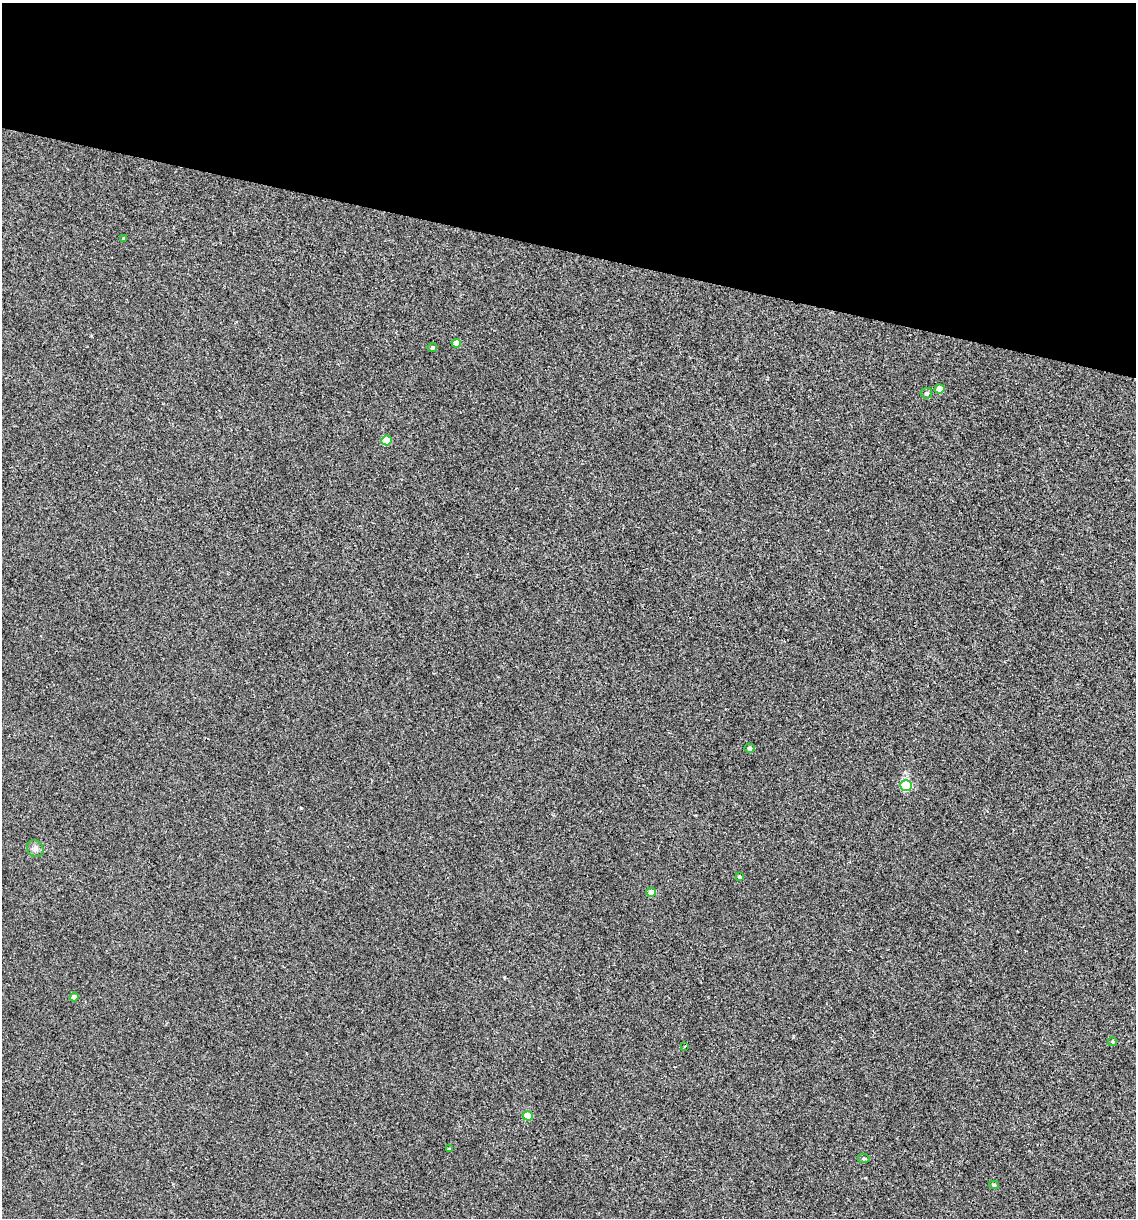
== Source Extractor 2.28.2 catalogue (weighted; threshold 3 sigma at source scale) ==
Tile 2 of 4 x 4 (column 2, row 1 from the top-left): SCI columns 1253-2386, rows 3651-4866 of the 4889 x 4866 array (HDU 1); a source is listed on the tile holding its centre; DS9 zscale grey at full resolution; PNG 1138 x 1220 px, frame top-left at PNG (2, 3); each listed source drawn as its Kron ellipse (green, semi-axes under 4 px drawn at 4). Shown black and unused: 20% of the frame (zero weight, under 2 of 3 exposures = <1% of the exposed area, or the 3 px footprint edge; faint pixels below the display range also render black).
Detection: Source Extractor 2.28.2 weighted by HDU 2 'WHT'; one run over the whole footprint, this tile lists its part. Background 0.00157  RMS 0.005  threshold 0.0226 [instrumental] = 3 sigma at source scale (4.5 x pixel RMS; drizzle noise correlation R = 1.50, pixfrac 1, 0.05/0.05 arcsec/px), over >= 5 px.
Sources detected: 18; all 18 listed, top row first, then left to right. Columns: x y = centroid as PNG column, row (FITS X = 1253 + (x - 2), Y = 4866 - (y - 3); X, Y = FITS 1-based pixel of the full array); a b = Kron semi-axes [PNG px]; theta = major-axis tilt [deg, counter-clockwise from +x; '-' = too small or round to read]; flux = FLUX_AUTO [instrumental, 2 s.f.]
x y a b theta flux
124 238 4 3 - 0.76
456 343 4 4 - 3.8
432 347 5 4 - 0.98
939 389 5 4 - 5.9
926 393 5 5 - 1.1
386 440 5 5 - 10
750 748 5 4 - 2.1
906 785 6 5 - 36
35 848 9 7 -48 2
739 877 4 3 - 0.84
651 892 5 4 - 3.5
74 997 4 4 - 2.7
1112 1041 4 4 - 0.62
685 1046 3 3 - 0.4
528 1116 5 4 - 11
449 1149 4 4 - 0.46
864 1158 5 4 - 0.86
994 1185 5 4 - 0.75